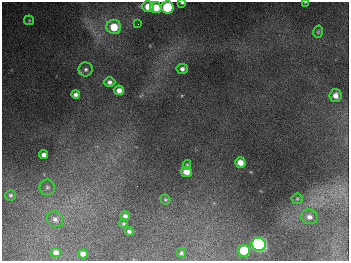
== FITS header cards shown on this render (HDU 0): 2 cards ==
NAXIS1  =                  347
NAXIS2  =                  259

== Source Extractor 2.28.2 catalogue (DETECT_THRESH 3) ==
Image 347 x 259 px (HDU 0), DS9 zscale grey, 1 PNG px = 1 image px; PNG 351 x 263 px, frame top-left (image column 1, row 259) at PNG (2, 2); each listed source drawn as its Kron ellipse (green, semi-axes under 4 px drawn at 4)
Background 678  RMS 50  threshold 149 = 3 sigma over >= 5 px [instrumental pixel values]
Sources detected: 33; all 33 listed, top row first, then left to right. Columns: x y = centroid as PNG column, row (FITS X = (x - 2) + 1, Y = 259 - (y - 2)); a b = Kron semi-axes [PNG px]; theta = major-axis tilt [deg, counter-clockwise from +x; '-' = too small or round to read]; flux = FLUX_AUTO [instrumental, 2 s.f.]
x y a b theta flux
305 2 4 2 - 2.2e+03
182 3 4 2 - 5.4e+03
148 6 6 5 - 4.3e+04
156 7 6 5 - 6.3e+04
167 7 6 6 - 2.6e+05
29 20 5 5 - 4.1e+03
138 24 3 2 - 2.7e+03
114 27 7 7 - 8.0e+04
318 32 6 4 74 4.5e+03
86 69 7 7 - 9.6e+03
182 69 5 5 - 1.2e+04
110 82 6 5 - 1.3e+04
119 90 5 5 - 2.2e+04
76 94 4 4 - 1.2e+04
335 96 6 6 - 2.1e+04
44 155 4 4 - 1.4e+04
240 162 5 5 - 3.4e+04
187 165 5 4 - 5.2e+03
186 172 5 5 - 3.9e+04
47 187 8 7 - 1.1e+04
11 195 5 5 - 6.0e+03
165 199 5 4 - 5.0e+03
297 199 5 5 - 4.6e+03
125 216 5 5 - 1.2e+04
309 217 8 7 - 1.6e+04
55 219 9 7 -41 1.5e+04
123 224 4 4 - 4.4e+03
129 231 4 3 - 8.2e+03
259 244 7 6 - 1.1e+06
244 251 6 6 - 1.2e+05
56 253 5 4 - 1.8e+04
181 253 5 4 - 6.6e+03
83 254 5 4 - 1.9e+04
At the frame edge (FLAGS 8, measured only in part): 3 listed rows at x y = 305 2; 182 3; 167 7